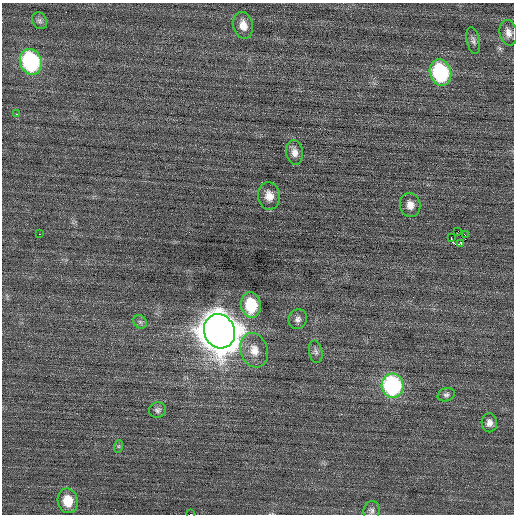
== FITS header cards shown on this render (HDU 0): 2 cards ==
NAXIS1  =                  512 / Axis length
NAXIS2  =                  512 / Axis length

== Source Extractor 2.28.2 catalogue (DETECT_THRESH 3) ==
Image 512 x 512 px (HDU 0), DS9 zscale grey, 1 PNG px = 1 image px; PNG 516 x 516 px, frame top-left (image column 1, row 512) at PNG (2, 3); each listed source drawn as its Kron ellipse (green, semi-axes under 4 px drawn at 4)
Background 0.0893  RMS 0.67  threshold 2.02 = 3 sigma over >= 5 px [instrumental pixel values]
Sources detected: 30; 1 with non-positive FLUX_AUTO (blend fragments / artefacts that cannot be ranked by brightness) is neither listed nor drawn; the other 29 listed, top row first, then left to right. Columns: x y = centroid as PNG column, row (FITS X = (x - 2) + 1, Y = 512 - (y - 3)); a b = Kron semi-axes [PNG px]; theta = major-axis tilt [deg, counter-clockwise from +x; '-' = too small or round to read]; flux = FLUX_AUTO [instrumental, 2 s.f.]
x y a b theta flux
39 21 9 7 -54 130
243 25 14 10 -76 470
508 33 13 8 -79 310
473 41 13 6 -78 170
31 62 13 11 -70 5700
440 72 13 10 -73 4700
17 114 3 2 - 28
295 152 12 8 -83 300
269 196 14 11 -83 470
410 205 12 10 -79 370
458 231 2 2 - 480
39 234 3 2 - 120
465 235 2 2 - 440
451 238 4 2 - 1500
461 243 3 3 - 150
251 305 13 10 -82 2100
298 319 10 9 - 200
140 322 7 6 - 120
219 331 18 15 -65 130000
254 350 18 13 -73 660
316 352 11 6 -78 150
393 386 12 11 - 6900
446 395 9 6 16 130
158 410 8 7 - 140
489 423 9 7 -88 240
119 446 6 4 71 71
68 501 12 10 -80 900
371 511 9 8 - 160
191 514 2 2 - 260
At the frame edge (FLAGS 8, measured only in part): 1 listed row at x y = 191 514
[1 non-positive-flux detection neither listed nor drawn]